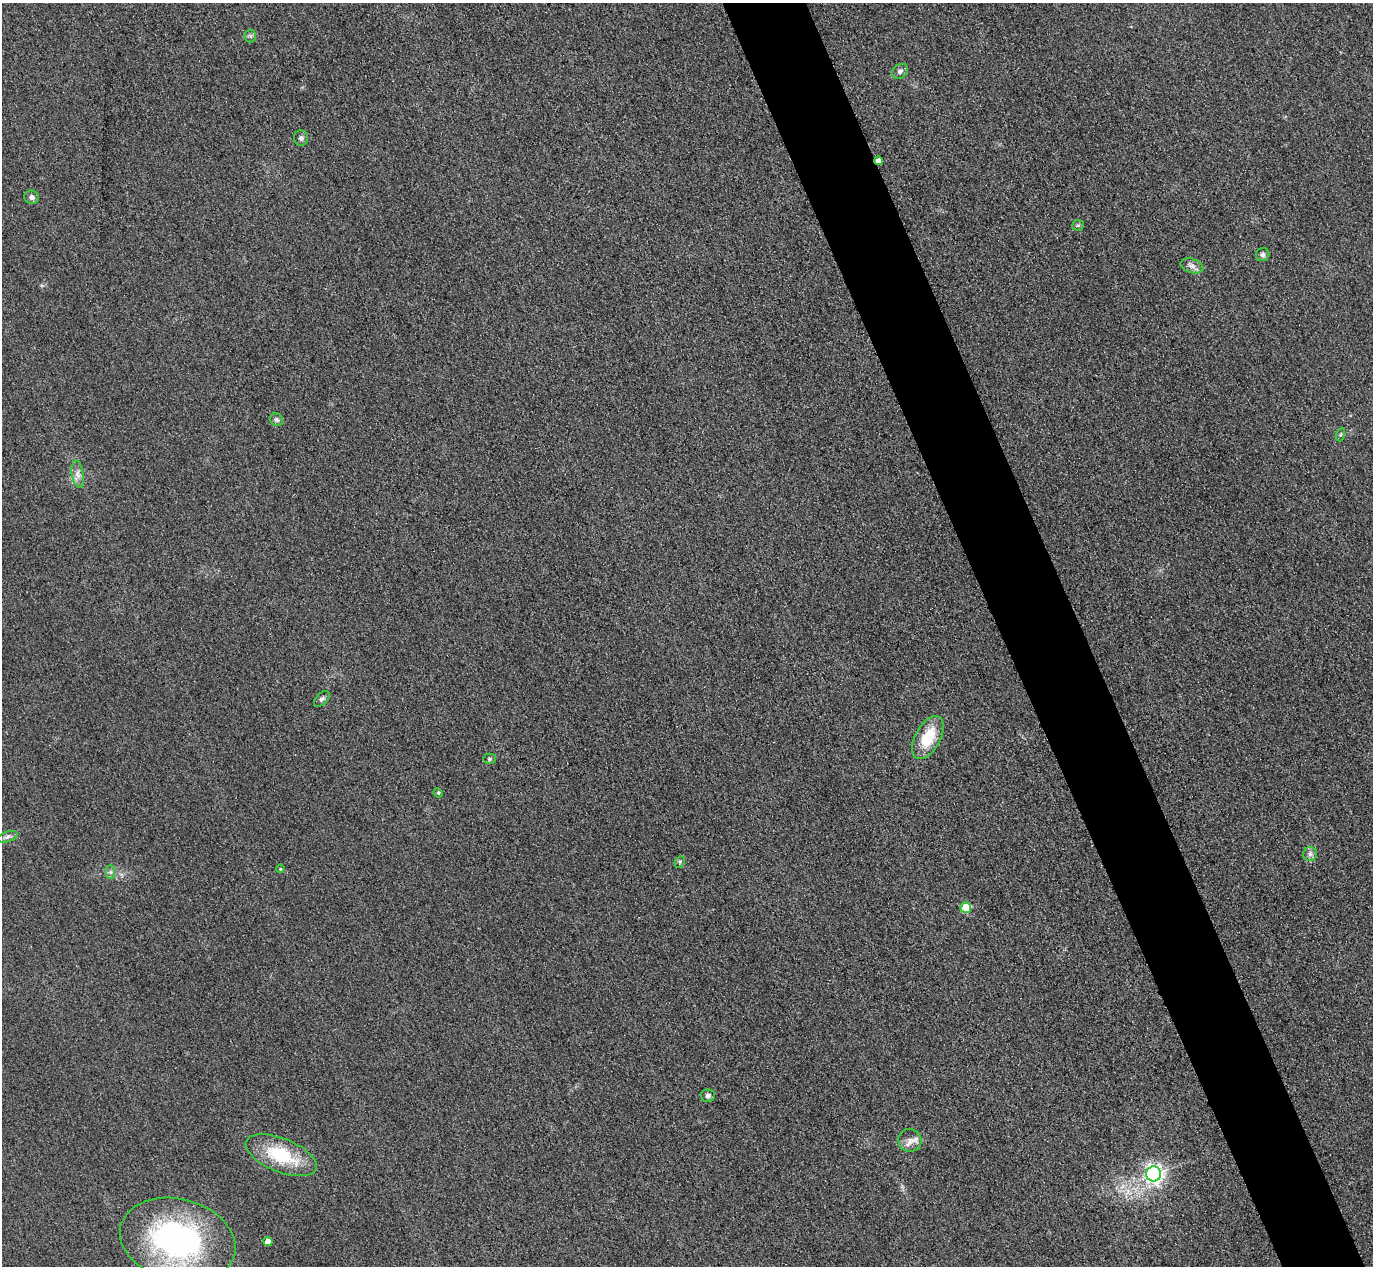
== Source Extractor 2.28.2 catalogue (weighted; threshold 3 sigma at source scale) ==
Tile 6 of 4 x 4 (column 2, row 2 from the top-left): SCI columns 1402-2772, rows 2833-4096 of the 5546 x 5533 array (HDU 1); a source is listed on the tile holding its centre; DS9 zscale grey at full resolution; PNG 1375 x 1268 px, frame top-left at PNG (2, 3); each listed source drawn as its Kron ellipse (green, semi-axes under 4 px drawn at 4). Shown black and unused: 6% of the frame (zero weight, under 3 of 4 exposures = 3% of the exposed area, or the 3 px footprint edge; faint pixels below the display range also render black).
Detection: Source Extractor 2.28.2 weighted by HDU 2 'WHT'; one run over the whole footprint, this tile lists its part. Background 0.133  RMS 0.019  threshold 0.0847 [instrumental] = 3 sigma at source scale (4.5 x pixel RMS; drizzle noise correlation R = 1.50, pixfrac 1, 0.05/0.05 arcsec/px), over >= 5 px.
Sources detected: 27; all 27 listed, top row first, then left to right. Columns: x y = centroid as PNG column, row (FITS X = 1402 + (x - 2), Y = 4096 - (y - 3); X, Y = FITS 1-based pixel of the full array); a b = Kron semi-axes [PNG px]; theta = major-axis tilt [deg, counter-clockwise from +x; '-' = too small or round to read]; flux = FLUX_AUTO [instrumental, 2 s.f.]
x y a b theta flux
250 36 6 6 - 3.9
900 71 8 6 44 5.8
301 138 8 7 - 5.6
878 161 4 4 - 9.1
32 197 7 6 - 6.7
1078 225 6 5 - 3.2
1263 255 7 6 - 5
1192 266 12 7 -18 8.5
277 420 7 6 - 4.1
1341 435 7 3 71 2.7
78 474 14 6 -80 10
322 699 9 5 43 5.2
928 738 23 12 62 60
489 759 6 5 - 3.3
438 793 5 4 - 2.4
7 837 10 5 19 6.2
1310 854 7 7 - 5.7
680 862 6 4 62 2.7
280 869 4 3 - 1.7
111 872 7 4 -89 3.9
966 908 5 5 - 48
708 1095 7 6 - 5.1
910 1140 12 11 - 14
281 1155 38 17 -22 98
1153 1174 7 7 - 710
178 1240 59 41 -14 440
268 1241 4 4 - 15
Overlapping masked pixels (flux is a lower limit): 1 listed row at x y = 878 161